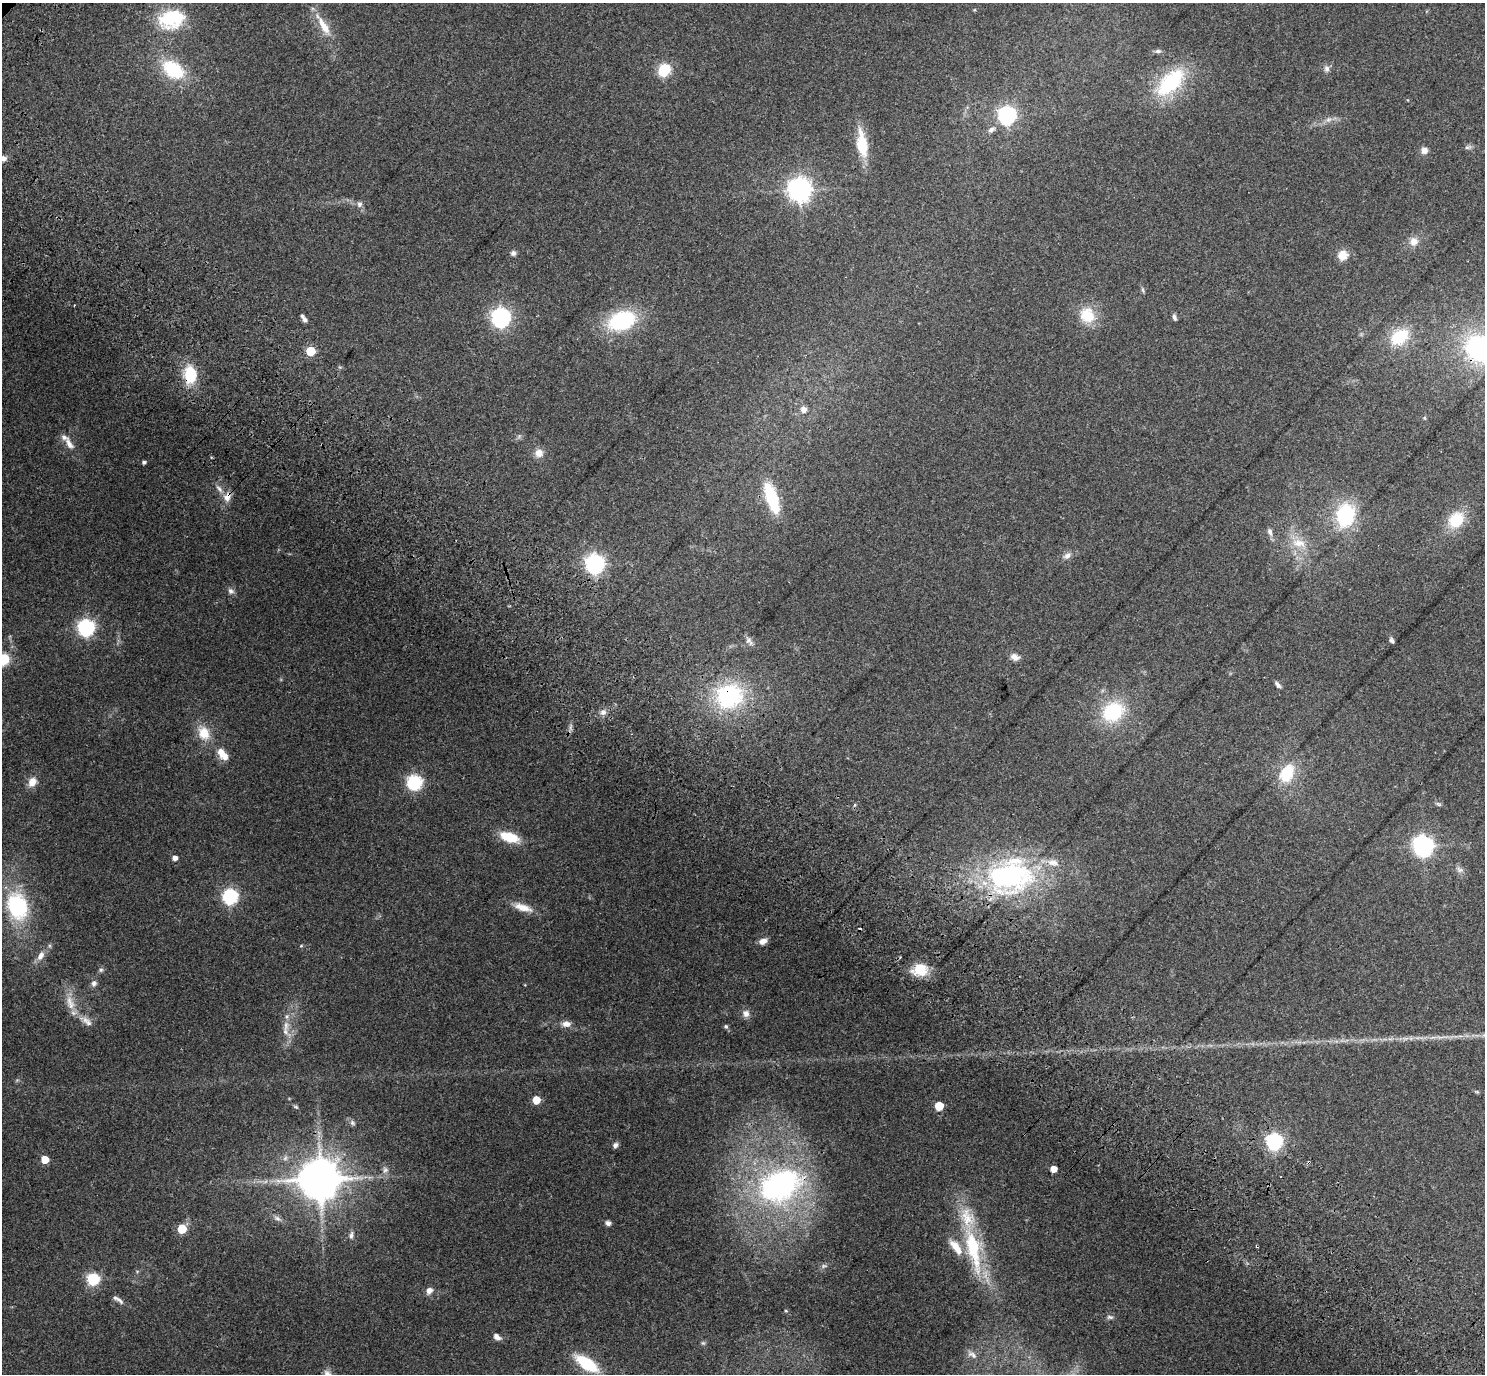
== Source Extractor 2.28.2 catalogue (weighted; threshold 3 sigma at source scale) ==
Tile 6 of 4 x 4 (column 2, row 2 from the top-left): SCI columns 1638-3120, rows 3156-4527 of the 6233 x 6246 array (HDU 1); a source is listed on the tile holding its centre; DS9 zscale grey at full resolution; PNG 1487 x 1376 px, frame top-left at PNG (2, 3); no overlay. Shown black and unused: <1% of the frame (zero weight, under 3 of 4 exposures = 9% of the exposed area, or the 3 px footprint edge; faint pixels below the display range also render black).
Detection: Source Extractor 2.28.2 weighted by HDU 2 'WHT'; one run over the whole footprint, this tile lists its part. Background 0.203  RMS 0.0077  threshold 0.0348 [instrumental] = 3 sigma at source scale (4.5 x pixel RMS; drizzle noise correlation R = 1.50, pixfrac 1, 0.0396/0.0396 arcsec/px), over >= 5 px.
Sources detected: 122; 1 too faint to see at this stretch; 3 cosmic-ray / hot-pixel residue — not listed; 9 inside a brighter listed object's ellipse — not listed separately; the other 109 listed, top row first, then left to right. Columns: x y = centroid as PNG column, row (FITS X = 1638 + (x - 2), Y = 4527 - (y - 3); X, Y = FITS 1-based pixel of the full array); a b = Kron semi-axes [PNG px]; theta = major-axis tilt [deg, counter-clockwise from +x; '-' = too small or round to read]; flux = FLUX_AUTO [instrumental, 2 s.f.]
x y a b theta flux
171 19 35 24 13 43
323 25 34 9 -59 14
1158 51 8 5 8 1.9
173 69 25 17 -35 43
1327 69 9 7 89 2.7
664 70 8 6 50 74
1170 82 36 18 44 62
1007 115 7 7 - 240
1328 120 8 6 18 2.8
991 129 11 6 32 3.3
862 144 34 12 -82 23
1468 147 10 4 4 1.8
1424 150 8 8 - 4.2
3 158 8 7 - 3.2
800 190 8 8 - 640
359 204 8 6 -77 2.7
1414 241 11 10 - 6.5
513 253 7 7 - 2.2
1343 255 11 10 - 9.5
1143 290 7 4 -71 1.2
1087 315 21 17 -46 20
501 317 7 7 - 330
1174 317 8 4 -74 2.2
304 319 8 6 -51 2.3
622 321 34 22 20 57
1400 337 19 14 37 32
1479 349 35 30 -45 100
310 351 6 5 - 31
190 375 20 13 -88 29
803 410 6 6 - 5.1
519 436 7 4 57 1.5
69 444 19 9 -61 6.7
539 453 11 10 - 6.1
144 462 4 4 - 1.8
219 489 13 6 -49 3.5
227 497 14 9 66 6.9
772 498 35 12 -71 39
1346 515 24 18 80 57
1456 520 19 14 51 26
1270 532 12 6 -76 3.2
1299 543 22 12 -11 14
1067 556 12 7 36 3.8
595 564 7 7 - 320
231 591 9 7 -40 2.8
86 628 7 7 - 240
1391 640 8 5 -58 1.8
749 641 14 7 -57 3.4
1015 657 12 8 -17 4.5
3 659 6 6 - 76
1278 685 9 5 -47 2.1
729 696 30 26 21 85
603 712 9 8 - 3.7
1113 712 25 20 38 49
570 727 12 4 89 2.4
204 733 18 13 -70 15
223 755 19 9 -51 10
1287 773 17 12 64 30
32 782 12 9 62 7.3
414 782 7 7 - 150
1439 804 8 5 -27 1.5
509 837 23 11 -17 19
1423 846 7 7 - 420
175 858 5 4 - 4.6
1460 870 11 7 -28 3.1
1010 876 64 49 13 150
230 896 7 7 - 150
17 906 30 22 -72 70
522 907 26 9 -17 10
763 941 9 6 19 4.9
301 946 5 3 - 0.72
41 956 15 8 59 6.2
101 970 7 6 - 1.5
920 970 18 14 8 18
94 983 9 8 - 2.8
70 1003 23 11 -75 11
746 1013 10 9 - 4.2
88 1023 11 9 -13 4.4
566 1024 11 7 5 5
726 1026 5 5 - 1.5
285 1032 17 9 -51 6.1
1441 1037 13 3 0 2.8
1405 1038 9 4 8 2.7
1477 1092 6 4 -18 0.98
536 1100 5 5 - 15
939 1106 5 5 - 20
296 1107 7 4 -20 1.1
352 1123 8 6 -42 2.1
1274 1142 7 6 - 200
615 1145 7 5 66 2.5
45 1160 5 5 - 17
1053 1169 5 5 - 8.1
385 1170 10 8 72 3.5
320 1179 14 12 39 2700
780 1185 54 36 26 190
277 1218 10 6 -24 2.8
608 1223 5 4 - 3.8
182 1229 6 5 - 23
351 1235 11 7 81 2.9
1257 1246 3 2 - 1.5
973 1249 62 18 -78 66
93 1279 6 6 - 89
429 1291 7 6 - 4.7
120 1300 14 5 -51 2.7
786 1311 4 3 - 0.67
1110 1317 9 5 -8 2
497 1337 9 6 -35 3.7
703 1343 6 5 - 1.2
972 1355 14 7 -29 3.8
587 1363 24 11 -33 36
Overlapping masked pixels (flux is a lower limit): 7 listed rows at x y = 1479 349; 190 375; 227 497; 729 696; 1010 876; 780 1185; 1257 1246
Isophote crosses this tile's border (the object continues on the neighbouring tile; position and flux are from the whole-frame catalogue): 3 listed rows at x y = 3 158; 1479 349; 3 659